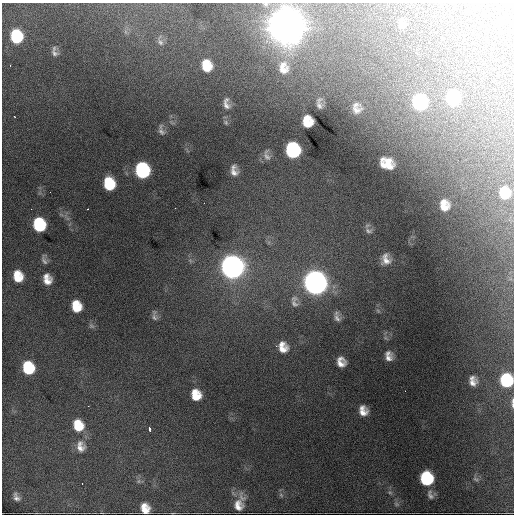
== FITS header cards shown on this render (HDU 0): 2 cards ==
NAXIS1  =                  512 / Axis length
NAXIS2  =                  512 / Axis length

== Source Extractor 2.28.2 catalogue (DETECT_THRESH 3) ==
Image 512 x 512 px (HDU 0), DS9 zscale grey, 1 PNG px = 1 image px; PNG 516 x 516 px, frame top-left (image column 1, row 512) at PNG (2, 3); no overlay
Background 3430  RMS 59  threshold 178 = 3 sigma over >= 5 px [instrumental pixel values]
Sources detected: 69; all 69 listed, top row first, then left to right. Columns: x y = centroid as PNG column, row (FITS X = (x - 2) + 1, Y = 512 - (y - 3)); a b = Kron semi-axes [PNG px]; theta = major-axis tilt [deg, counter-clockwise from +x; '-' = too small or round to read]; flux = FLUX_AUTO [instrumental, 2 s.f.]
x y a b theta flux
286 25 16 15 - 1.0e+07
401 25 12 8 -57 1.7e+04
16 36 11 9 -80 2.1e+05
160 42 9 7 -53 1.4e+04
54 53 11 8 -36 1.6e+04
10 65 3 2 - 3.7e+03
207 66 14 12 -77 8.7e+04
283 68 18 13 -85 5.6e+04
502 88 3 2 - 2.5e+03
453 98 13 11 -86 2.9e+05
420 102 13 11 -87 4.1e+05
226 103 18 9 -83 3.0e+04
319 104 9 4 -88 1.5e+04
356 110 10 8 24 2.8e+04
15 117 3 2 - 4.7e+03
307 121 11 9 -82 8.1e+04
161 131 11 6 -48 1.3e+04
293 150 12 10 -81 4.2e+05
267 155 14 7 -69 1.7e+04
387 163 13 10 -24 8.1e+04
142 170 12 10 -80 4.3e+05
234 171 10 6 -80 2.5e+04
109 184 12 9 -80 1.3e+05
50 192 2 2 - 1.9e+03
505 193 11 9 -84 8.3e+04
204 203 2 2 - 2.7e+03
444 205 12 9 -83 5.6e+04
175 208 2 2 - 2.3e+03
31 209 2 2 - 2.1e+03
87 209 2 2 - 2.4e+03
39 224 11 9 -78 2.2e+05
369 231 10 6 -16 1.3e+04
386 259 10 8 -81 3.5e+04
44 260 13 5 -69 1.3e+04
232 267 13 12 - 3.4e+06
17 273 8 6 50 2.7e+04
17 278 10 8 11 5.8e+04
47 279 10 7 -76 4.2e+04
315 282 13 11 -75 3.9e+06
294 304 12 8 -38 2.0e+04
76 306 10 8 -78 8.2e+04
154 316 14 6 -82 1.4e+04
337 318 12 8 -61 1.9e+04
276 346 3 3 - 3.8e+03
283 347 13 11 -71 4.9e+04
389 356 9 6 -80 2.7e+04
341 362 10 8 -74 3.8e+04
28 368 11 9 -73 1.8e+05
506 380 12 10 -83 2.3e+05
473 381 9 7 -82 2.9e+04
405 391 2 2 - 1.7e+03
196 395 11 9 -73 7.0e+04
513 401 8 5 -89 8.5e+03
513 405 9 4 -87 8.3e+03
88 406 3 2 - 4.1e+03
363 411 10 8 -72 4.0e+04
78 425 14 11 -72 8.9e+04
149 429 4 3 - 1.7e+04
81 446 16 12 -79 4.3e+04
426 478 11 10 - 2.6e+05
475 479 8 4 -26 8.1e+03
82 484 2 2 - 4.0e+03
390 492 6 4 -2 6.6e+03
281 495 7 4 -46 8.0e+03
430 495 13 7 -70 1.6e+04
16 497 10 6 -60 1.7e+04
396 504 7 5 -21 8.7e+03
238 505 20 13 81 6.1e+04
145 508 10 7 -72 5.0e+04
At the frame edge (FLAGS 8, measured only in part): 3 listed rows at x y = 506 380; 513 401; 513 405